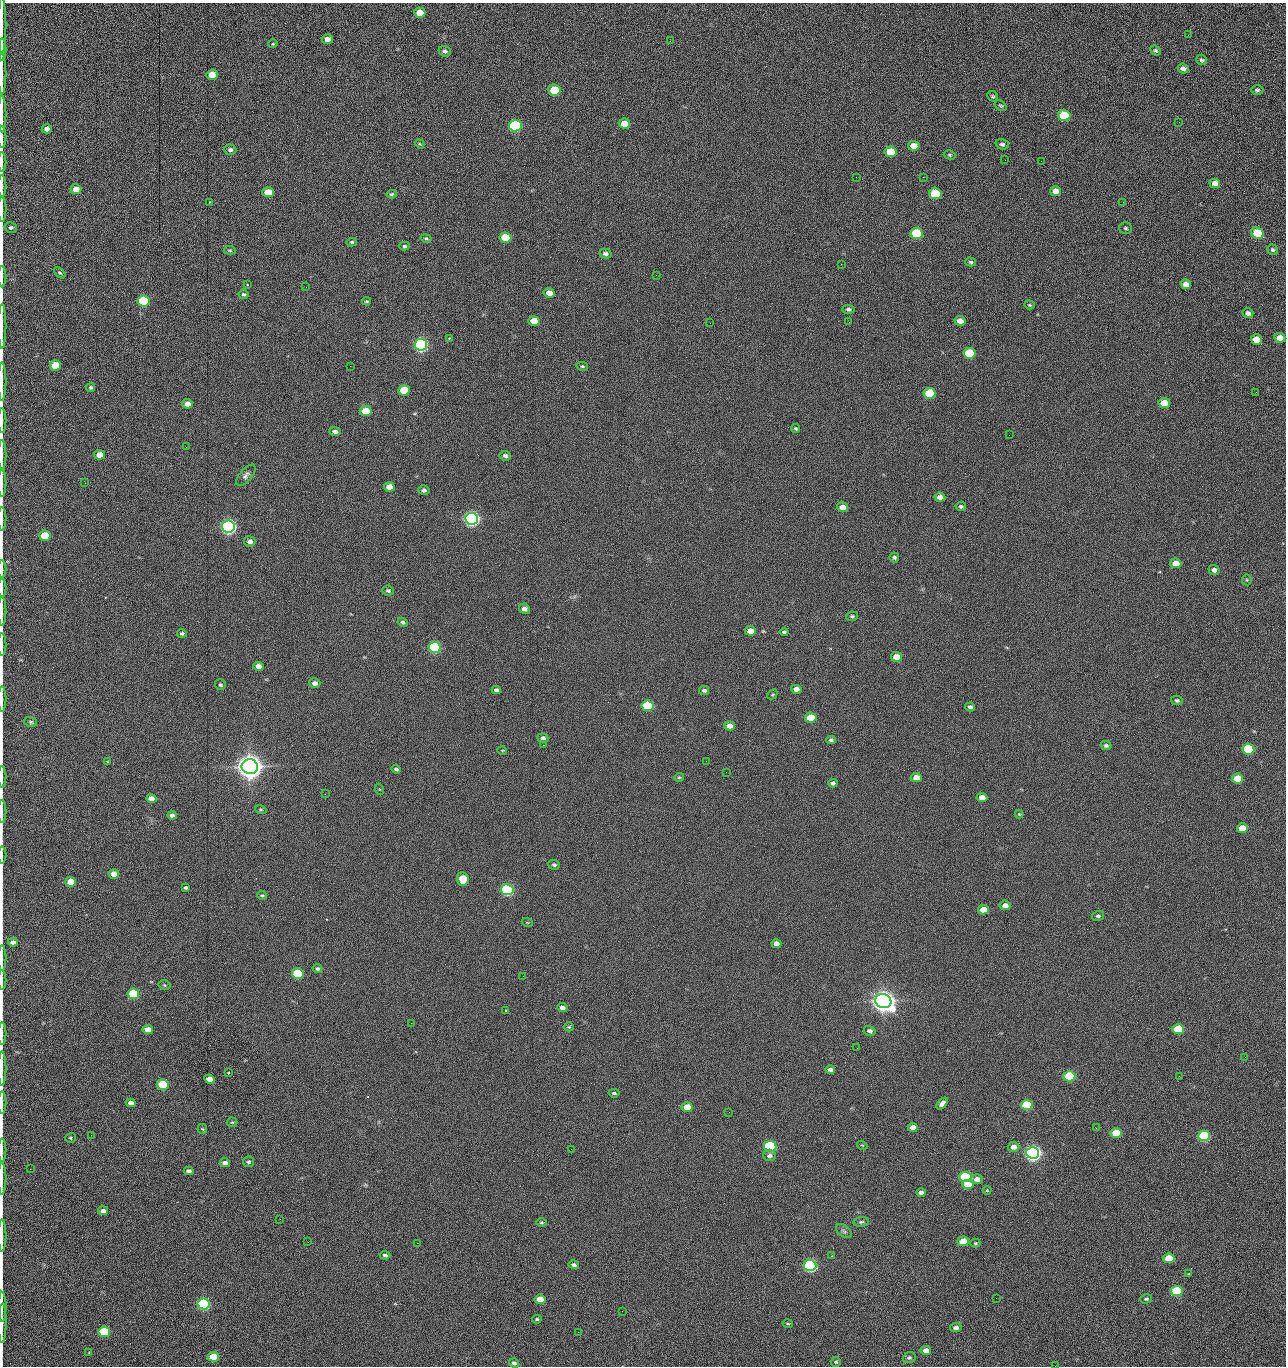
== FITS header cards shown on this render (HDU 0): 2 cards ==
NAXIS1  =                 1284 /fastest changing axis
NAXIS2  =                 1364 /next to fastest changing axis

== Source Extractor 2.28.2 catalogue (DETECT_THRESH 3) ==
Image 1284 x 1364 px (HDU 0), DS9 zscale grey, 1 PNG px = 1 image px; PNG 1288 x 1368 px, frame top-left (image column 1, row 1364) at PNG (2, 3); each listed source drawn as its Kron ellipse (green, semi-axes under 4 px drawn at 4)
Background 150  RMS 15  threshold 45.1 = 3 sigma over >= 5 px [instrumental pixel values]
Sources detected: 276; all 276 listed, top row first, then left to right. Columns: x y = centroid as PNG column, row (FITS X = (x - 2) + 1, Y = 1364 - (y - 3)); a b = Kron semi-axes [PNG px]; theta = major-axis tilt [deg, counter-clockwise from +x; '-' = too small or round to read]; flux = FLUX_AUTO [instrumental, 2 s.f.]
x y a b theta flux
420 13 6 5 - 1.3e+04
2 25 28 2 90 4.8e+03
1188 35 3 2 - 1.1e+03
327 39 5 4 - 5.0e+03
670 41 3 2 - 1.5e+03
273 44 4 4 - 1.0e+03
2 49 11 2 90 2.3e+03
1155 50 5 4 - 1.5e+03
445 51 6 5 - 2.9e+03
1202 60 5 5 - 1.8e+03
1183 68 5 4 - 4.3e+03
2 74 20 2 90 3.8e+03
212 75 5 5 - 1.4e+04
554 90 6 5 - 4.2e+04
1257 90 6 5 - 2.0e+03
993 96 6 4 -41 1.5e+03
1001 106 6 4 -37 1.4e+03
2 114 18 2 90 3.8e+03
1064 116 6 5 - 6.1e+04
1179 122 3 2 - 9.2e+02
624 124 6 5 - 1.4e+04
515 126 6 5 - 1.6e+05
47 129 5 4 - 4.9e+03
2 137 11 2 90 2.2e+03
420 144 5 3 - 1.0e+03
1002 144 7 5 -17 2.3e+03
914 146 6 5 - 1.2e+04
230 150 6 5 - 2.6e+03
890 152 6 5 - 2.8e+04
950 155 6 4 -17 1.5e+03
1005 160 2 2 - 7.8e+02
1041 161 2 2 - 1.3e+03
2 162 10 2 90 1.3e+03
856 177 2 2 - 1.5e+03
923 177 2 2 - 2.0e+04
1215 183 5 4 - 6.2e+03
2 186 11 2 90 2.4e+03
76 189 5 5 - 1.0e+04
1056 191 5 5 - 6.1e+03
268 192 6 5 - 2.0e+04
391 194 5 4 - 1.4e+03
935 194 6 5 - 5.1e+04
209 202 3 2 - 2.6e+03
1123 202 2 2 - 5.7e+02
2 209 13 2 90 2.4e+03
11 227 6 5 - 2.4e+03
1126 228 6 5 - 1.9e+03
1257 233 7 5 -27 4.3e+04
917 234 6 5 - 1.0e+05
505 237 6 5 - 4.0e+04
426 238 6 3 -13 1.3e+03
352 242 5 4 - 1.5e+03
404 246 5 4 - 1.6e+03
230 250 6 4 -7 1.3e+03
1272 250 5 5 - 1.9e+03
605 254 6 5 - 2.9e+03
971 262 5 4 - 1.5e+03
841 264 2 2 - 1.9e+04
60 273 7 3 -43 1.3e+03
656 275 2 2 - 4.6e+02
2 277 11 2 90 2.2e+03
1186 284 5 5 - 7.1e+03
247 285 3 2 - 1.2e+03
306 287 2 2 - 4.7e+02
549 293 5 5 - 9.1e+03
243 294 5 4 - 1.8e+03
143 301 6 5 - 1.0e+05
367 301 4 3 - 1.3e+03
1029 305 5 4 - 1.2e+03
848 309 6 4 -4 2.2e+03
1248 313 5 5 - 3.9e+03
534 321 6 5 - 1.6e+04
960 321 5 5 - 7.7e+03
849 322 2 2 - 6.4e+02
710 323 2 2 - 2.2e+03
2 326 22 2 90 4.0e+03
449 338 3 3 - 1.1e+03
1280 338 6 5 - 1.0e+04
1256 339 6 5 - 1.6e+04
421 345 6 6 - 3.0e+05
969 353 6 5 - 5.8e+04
55 365 5 5 - 2.5e+04
350 366 2 2 - 1.6e+03
582 366 6 4 -13 1.5e+03
2 382 19 2 90 3.5e+03
91 387 4 4 - 1.8e+03
404 390 6 5 - 3.6e+04
1256 392 3 2 - 9.1e+02
930 393 6 5 - 5.9e+04
1164 403 6 5 - 1.8e+04
187 404 5 4 - 8.5e+03
366 411 6 5 - 2.9e+04
2 421 12 2 90 2.2e+03
796 429 4 4 - 1.4e+03
335 432 5 4 - 3.7e+03
1009 435 2 2 - 9.1e+02
186 447 2 2 - 2.0e+03
2 455 15 2 90 2.8e+03
100 455 5 5 - 1.2e+04
505 456 6 5 - 2.6e+03
246 475 13 6 49 3.7e+03
2 483 14 2 90 2.2e+03
85 483 2 2 - 7.4e+02
389 487 5 4 - 9.8e+03
424 490 5 5 - 2.6e+03
940 497 5 4 - 5.9e+03
961 506 5 4 - 1.9e+03
842 507 6 5 - 8.7e+03
2 519 12 2 90 2.2e+03
472 519 6 6 - 5.0e+05
228 526 6 6 - 5.4e+05
45 536 6 5 - 4.1e+04
250 541 6 5 - 4.2e+03
894 557 5 5 - 2.0e+03
1176 563 5 5 - 1.3e+04
2 569 9 2 90 1.5e+03
1214 570 5 5 - 3.9e+03
1247 580 5 5 - 1.3e+03
2 588 9 2 90 1.6e+03
388 591 6 5 - 2.3e+03
524 609 5 5 - 4.5e+03
2 611 14 2 90 2.6e+03
852 616 6 4 9 1.7e+03
403 622 5 4 - 2.0e+03
750 631 5 4 - 1.0e+04
784 632 4 3 - 1.7e+03
182 633 5 4 - 1.8e+03
2 644 11 2 90 1.9e+03
435 647 6 5 - 1.6e+05
896 657 5 5 - 1.4e+04
258 666 5 4 - 7.1e+03
315 683 6 5 - 4.3e+03
220 685 6 5 - 1.9e+03
796 689 5 4 - 5.9e+03
496 690 4 4 - 2.5e+03
704 690 5 4 - 2.4e+03
772 694 5 3 - 1.1e+03
2 699 13 2 90 2.1e+03
1177 700 6 4 -14 1.8e+03
647 706 6 5 - 9.1e+04
970 707 5 4 - 2.6e+03
811 718 6 5 - 2.7e+04
31 722 6 5 - 1.8e+03
729 726 5 4 - 7.4e+03
543 738 5 5 - 4.2e+03
831 740 5 4 - 1.8e+03
543 745 3 2 - 2.5e+03
1106 745 5 4 - 2.0e+03
1248 749 6 5 - 7.7e+04
502 750 5 3 - 8.3e+02
706 761 2 2 - 1.5e+03
108 762 4 4 - 9.8e+02
250 767 8 7 - 1.8e+06
396 769 5 4 - 2.4e+03
726 772 2 2 - 1.7e+03
2 777 11 2 90 2.1e+03
679 777 4 4 - 1.2e+03
916 778 5 4 - 1.1e+04
1237 778 5 5 - 2.5e+04
833 783 4 4 - 2.9e+03
379 789 5 3 - 8.8e+02
325 794 2 2 - 8.4e+02
982 797 5 4 - 8.0e+03
151 798 5 4 - 6.9e+03
261 809 6 3 -19 1.2e+03
2 812 11 2 90 1.8e+03
1019 814 4 4 - 1.1e+03
172 815 4 4 - 3.6e+03
1242 828 5 4 - 1.5e+04
2 855 8 2 90 1.3e+03
554 865 6 5 - 2.1e+03
114 874 5 4 - 1.2e+04
463 879 7 5 -84 2.7e+04
71 882 5 5 - 1.6e+04
186 888 3 3 - 1.5e+03
507 890 6 5 - 2.4e+05
262 895 5 4 - 1.5e+03
1005 905 5 4 - 5.5e+03
983 910 5 4 - 1.8e+04
1098 916 6 5 - 2.1e+03
527 922 5 3 - 9.2e+02
13 942 5 4 - 4.2e+03
776 944 5 4 - 6.1e+03
2 958 13 2 90 1.9e+03
317 969 5 4 - 2.1e+03
298 973 6 5 - 6.1e+04
523 976 2 2 - 1.3e+03
2 980 10 2 90 1.8e+03
164 985 6 4 -15 1.4e+03
133 994 6 5 - 7.5e+04
883 1001 8 7 - 1.5e+06
562 1008 5 4 - 4.1e+03
505 1010 3 3 - 1.8e+03
411 1023 2 2 - 3.5e+03
569 1027 5 4 - 1.2e+03
1178 1029 6 5 - 4.9e+04
148 1030 5 4 - 1.0e+04
870 1031 6 5 - 3.5e+03
2 1034 11 2 90 1.7e+03
857 1048 2 2 - 7.3e+02
1245 1057 2 2 - 1.3e+03
2 1068 17 2 90 3.1e+03
830 1070 5 4 - 3.4e+03
228 1073 3 3 - 2.1e+03
1069 1076 6 5 - 8.8e+04
1179 1076 2 2 - 1.8e+03
209 1079 5 4 - 9.1e+03
163 1085 6 5 - 6.5e+04
614 1093 5 3 - 1.9e+03
2 1103 11 2 90 1.9e+03
131 1103 5 4 - 5.2e+03
942 1104 7 4 48 4.8e+03
1027 1105 6 5 - 7.2e+04
687 1107 5 4 - 2.0e+04
729 1112 2 2 - 5.7e+02
232 1122 5 5 - 1.3e+03
913 1127 5 4 - 7.0e+03
1096 1128 2 2 - 4.9e+02
202 1129 5 5 - 1.1e+03
1116 1133 5 5 - 3.2e+04
91 1135 3 2 - 1.7e+03
1204 1136 6 5 - 9.9e+04
71 1138 5 5 - 1.5e+03
862 1145 5 3 - 9.1e+02
770 1146 6 5 - 1.4e+05
1013 1147 6 5 - 7.7e+03
571 1149 2 2 - 6.1e+02
2 1150 11 2 90 2.0e+03
1033 1153 6 5 - 6.3e+05
770 1155 6 5 - 3.7e+03
248 1162 5 5 - 2.4e+03
225 1163 5 4 - 4.6e+03
30 1169 2 2 - 1.8e+03
189 1171 5 4 - 3.4e+03
965 1177 6 5 - 1.5e+05
2 1178 16 2 90 2.9e+03
977 1179 6 4 1 6.5e+03
968 1184 6 4 -5 1.6e+04
987 1190 4 4 - 9.8e+02
921 1192 5 4 - 4.5e+03
103 1211 5 4 - 4.3e+03
280 1219 2 2 - 1.5e+03
861 1222 7 5 10 2.1e+03
541 1223 5 4 - 1.4e+03
844 1231 9 5 -36 2.7e+03
2 1236 16 2 90 3.2e+03
963 1241 6 4 3 1.9e+04
308 1242 3 2 - 1.3e+03
417 1243 2 2 - 3.5e+03
975 1243 5 4 - 1.3e+03
385 1255 5 4 - 2.7e+03
832 1256 2 2 - 8.1e+02
1169 1258 6 5 - 2.7e+04
574 1265 5 4 - 3.1e+03
810 1265 6 5 - 3.1e+05
1189 1274 4 3 - 9.6e+02
1177 1291 6 5 - 7.8e+04
996 1298 2 2 - 1.7e+03
540 1299 5 4 - 1.7e+04
1146 1299 6 4 17 1.8e+03
204 1304 6 5 - 2.4e+05
2 1307 15 2 -89 3.1e+03
622 1311 2 2 - 4.4e+02
537 1319 4 4 - 1.3e+03
2 1323 20 2 90 3.5e+03
788 1324 5 3 - 1.2e+03
956 1327 6 4 5 4.2e+03
104 1332 6 5 - 9.1e+04
578 1332 2 2 - 2.4e+03
926 1350 5 4 - 6.5e+03
89 1352 3 2 - 1.3e+03
213 1357 6 5 - 3.0e+04
909 1358 6 5 - 2.1e+03
836 1362 5 5 - 1.6e+03
514 1363 5 4 - 2.7e+03
1055 1366 2 2 - 1.4e+03
At the frame edge (FLAGS 8, measured only in part): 35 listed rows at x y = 2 25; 2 49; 2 74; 2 114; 2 137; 2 162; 2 186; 2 209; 11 227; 2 277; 2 326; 2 382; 2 421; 2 455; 2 483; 2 519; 2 569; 2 588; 2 611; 2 644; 2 699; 2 777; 2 812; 2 855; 2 958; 2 980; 2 1034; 2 1068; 2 1103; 2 1150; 2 1178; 2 1236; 2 1307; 2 1323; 1055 1366

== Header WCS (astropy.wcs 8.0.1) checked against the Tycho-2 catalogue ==
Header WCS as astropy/WCSLIB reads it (CRVAL/CRPIX/CD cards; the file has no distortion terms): RA---TAN/DEC--TAN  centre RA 15:41:40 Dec +51:59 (235.42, +51.99 deg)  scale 1.26 arcsec/px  FOV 26.9' x 28.5'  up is +92 deg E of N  parity flipped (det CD > 0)
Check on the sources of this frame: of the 60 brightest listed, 9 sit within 2.0 arcsec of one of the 11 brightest Tycho-2 stars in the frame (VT <= 12.29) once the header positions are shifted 0.49 arcsec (0.48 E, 0.09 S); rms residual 0.77 arcsec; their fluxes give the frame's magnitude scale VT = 25.19 - 2.5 log10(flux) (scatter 0.16 mag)
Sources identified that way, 9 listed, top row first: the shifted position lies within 2.0 arcsec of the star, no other Tycho-2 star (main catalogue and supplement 1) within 4.0 arcsec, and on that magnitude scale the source's flux lands within +1.5 / -3 mag of the star's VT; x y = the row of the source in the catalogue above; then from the Tycho-2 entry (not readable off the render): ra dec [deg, ICRS J2000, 3 dp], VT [Tycho-2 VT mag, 2 dp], TYC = Tycho-2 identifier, HIP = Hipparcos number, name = IAU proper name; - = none
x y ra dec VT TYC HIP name
421 345 235.614 +52.064 11.61 3489-1132-1 - -
472 519 235.514 +52.049 11.19 3489-1407-1 - -
250 767 235.378 +52.130 9.31 3489-1322-1 76850 -
507 890 235.303 +52.042 11.52 3489-958-1 - -
883 1001 235.232 +51.912 9.59 3489-824-1 - -
1033 1153 235.143 +51.862 10.97 3489-1016-1 - -
965 1177 235.131 +51.886 12.29 3489-908-1 - -
810 1265 235.084 +51.941 11.45 3489-1346-1 - -
204 1304 235.075 +52.152 11.74 3489-912-1 - -